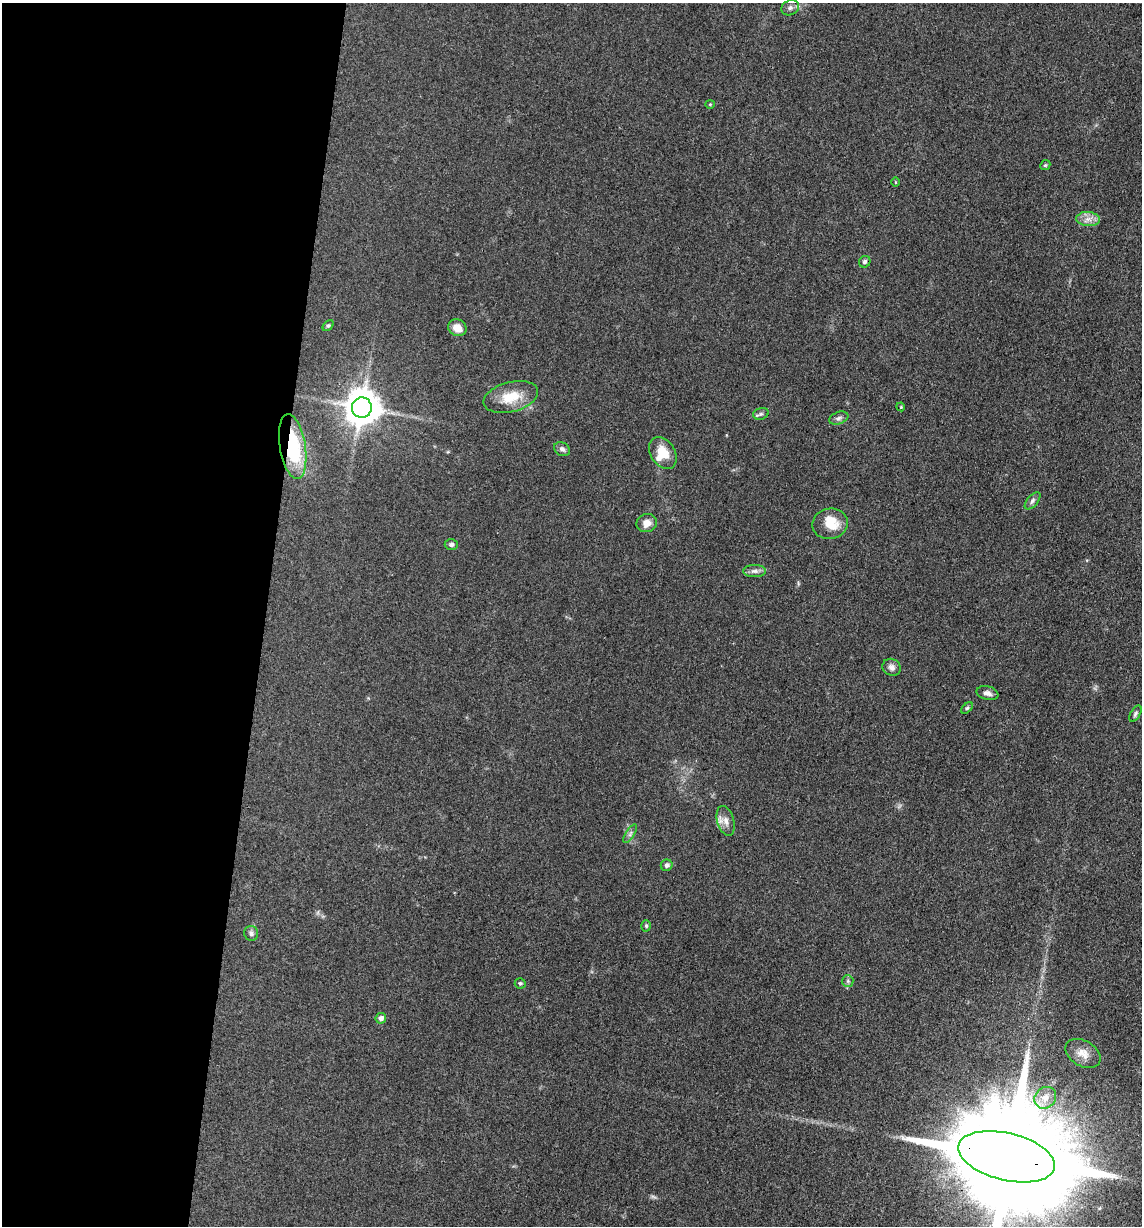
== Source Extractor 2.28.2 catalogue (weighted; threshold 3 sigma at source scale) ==
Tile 5 of 4 x 4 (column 1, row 2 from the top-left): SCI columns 246-1385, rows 2456-3679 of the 4932 x 4909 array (HDU 1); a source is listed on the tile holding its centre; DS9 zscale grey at full resolution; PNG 1144 x 1228 px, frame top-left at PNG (2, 3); each listed source drawn as its Kron ellipse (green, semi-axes under 4 px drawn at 4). Shown black and unused: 23% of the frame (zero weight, under 3 of 4 exposures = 1% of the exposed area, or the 3 px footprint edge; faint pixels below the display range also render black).
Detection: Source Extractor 2.28.2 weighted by HDU 2 'WHT'; one run over the whole footprint, this tile lists its part. Background 0.103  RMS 0.0072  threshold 0.0324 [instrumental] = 3 sigma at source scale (4.5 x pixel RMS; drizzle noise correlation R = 1.50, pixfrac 1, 0.05/0.05 arcsec/px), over >= 5 px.
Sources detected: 39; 1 too faint to see at this stretch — neither listed nor drawn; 2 inside a brighter listed object's ellipse — not listed separately; the other 36 listed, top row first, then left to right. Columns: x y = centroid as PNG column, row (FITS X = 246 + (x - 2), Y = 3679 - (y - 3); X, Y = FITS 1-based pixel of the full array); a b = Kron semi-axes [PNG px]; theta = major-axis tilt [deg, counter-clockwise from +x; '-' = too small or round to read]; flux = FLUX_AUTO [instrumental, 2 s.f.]
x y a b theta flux
790 8 9 7 26 2.2
710 104 4 4 - 0.79
1045 165 5 4 - 0.85
895 182 5 3 - 0.61
1088 219 12 7 -5 4.9
865 262 6 5 - 1.8
328 325 6 4 47 1.1
457 328 9 8 - 6.9
511 397 28 15 15 18
901 407 4 3 - 0.66
362 408 10 10 - 1600
761 414 8 5 19 1.6
839 418 10 6 21 2.3
293 446 33 13 -81 52
562 449 8 6 -31 2.3
663 453 17 12 -58 13
1033 501 10 5 49 2.1
647 523 10 9 - 5.3
830 524 18 15 11 15
451 545 6 5 - 1.8
755 571 11 6 0 2.9
892 667 9 8 - 2.9
987 693 11 6 -12 3.4
967 708 7 4 44 1.1
1135 714 9 4 61 1.6
726 821 15 8 -73 5.4
630 834 10 4 57 2
667 865 6 5 - 2
646 926 5 4 - 1.1
251 933 7 7 - 2
848 981 6 5 - 1.5
520 983 5 5 - 1.5
381 1018 5 5 - 3.1
1083 1053 19 12 -31 7.6
1045 1098 11 10 - 7.6
1006 1157 49 23 -13 37000
Overlapping masked pixels (flux is a lower limit): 2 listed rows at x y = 293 446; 1006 1157
Isophote crosses this tile's border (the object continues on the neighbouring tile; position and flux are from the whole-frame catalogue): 1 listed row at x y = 1006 1157